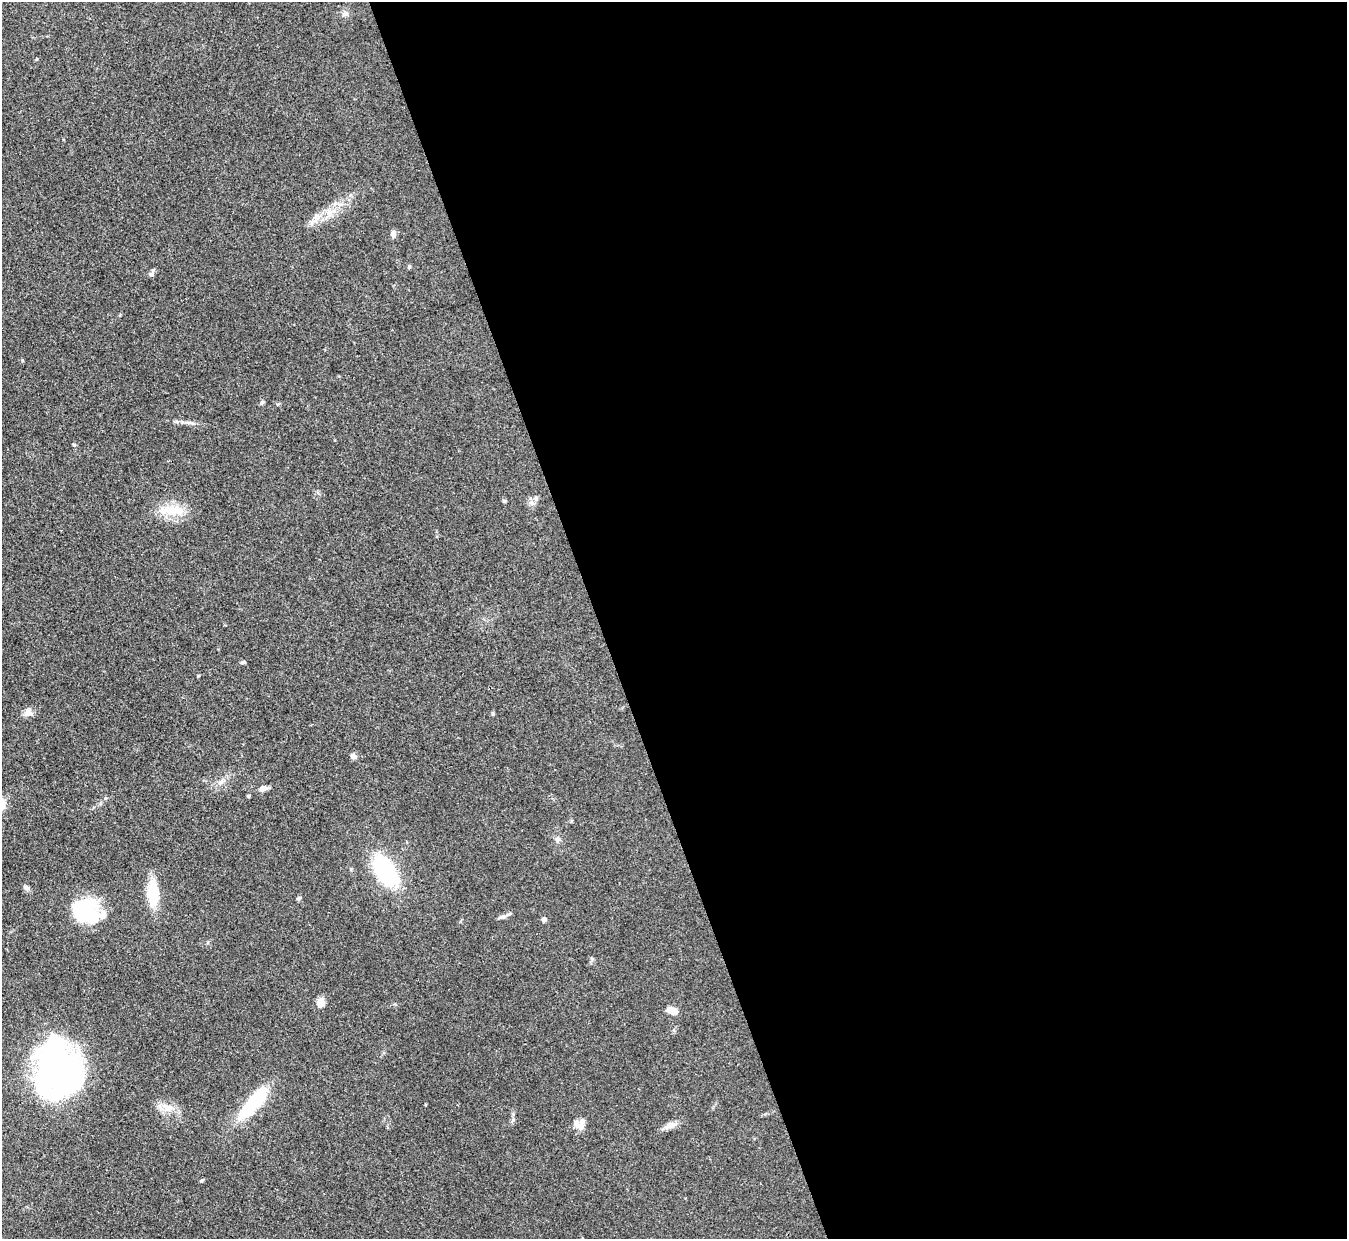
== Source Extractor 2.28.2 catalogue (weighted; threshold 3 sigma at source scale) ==
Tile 8 of 4 x 4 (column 4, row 2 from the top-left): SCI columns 4039-5383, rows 2749-3985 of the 5386 x 5371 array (HDU 1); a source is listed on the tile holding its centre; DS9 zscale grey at full resolution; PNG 1349 x 1241 px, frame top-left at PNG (2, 2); no overlay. Shown black and unused: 56% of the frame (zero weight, under 3 of 4 exposures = <1% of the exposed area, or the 3 px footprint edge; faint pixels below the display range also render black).
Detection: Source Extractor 2.28.2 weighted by HDU 2 'WHT'; one run over the whole footprint, this tile lists its part. Background 0.111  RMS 0.0066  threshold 0.0298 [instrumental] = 3 sigma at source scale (4.5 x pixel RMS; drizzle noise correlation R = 1.50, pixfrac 1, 0.05/0.05 arcsec/px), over >= 5 px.
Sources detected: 35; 3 inside a brighter object's white glare — not listed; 2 inside a brighter listed object's ellipse — not listed separately; the other 30 listed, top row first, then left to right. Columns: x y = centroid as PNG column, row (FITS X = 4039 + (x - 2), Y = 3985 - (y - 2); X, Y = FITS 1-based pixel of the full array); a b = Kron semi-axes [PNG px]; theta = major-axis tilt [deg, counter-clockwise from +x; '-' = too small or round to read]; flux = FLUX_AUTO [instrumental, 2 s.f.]
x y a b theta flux
345 14 9 7 17 2.4
312 222 11 4 60 2.4
393 233 7 6 - 3
409 267 5 4 - 0.98
152 274 7 6 - 1.7
536 498 6 6 - 1.4
504 501 5 4 - 0.84
173 510 37 14 -2 16
243 662 6 4 7 1.3
28 713 10 9 - 3.9
353 756 8 6 -31 2.4
220 782 8 6 45 2.2
264 788 12 7 7 2.8
248 796 4 4 - 0.74
557 839 7 7 - 1.9
385 871 26 14 -58 70
26 888 10 6 -12 1.6
153 893 27 12 90 22
299 898 6 4 18 1.1
83 910 30 22 36 40
502 917 12 5 7 2.2
544 919 4 4 - 3.5
321 1002 9 6 87 6.8
672 1011 10 6 -13 7
56 1066 62 32 -83 210
254 1102 38 11 49 50
168 1108 15 10 -17 7.9
582 1121 16 7 84 4.1
670 1125 18 7 24 4.4
201 1181 5 4 - 0.75
Unlisted compact peaks at least as high as the median listed source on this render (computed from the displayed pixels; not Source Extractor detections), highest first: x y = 22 360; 513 1120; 262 402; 74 445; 198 676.